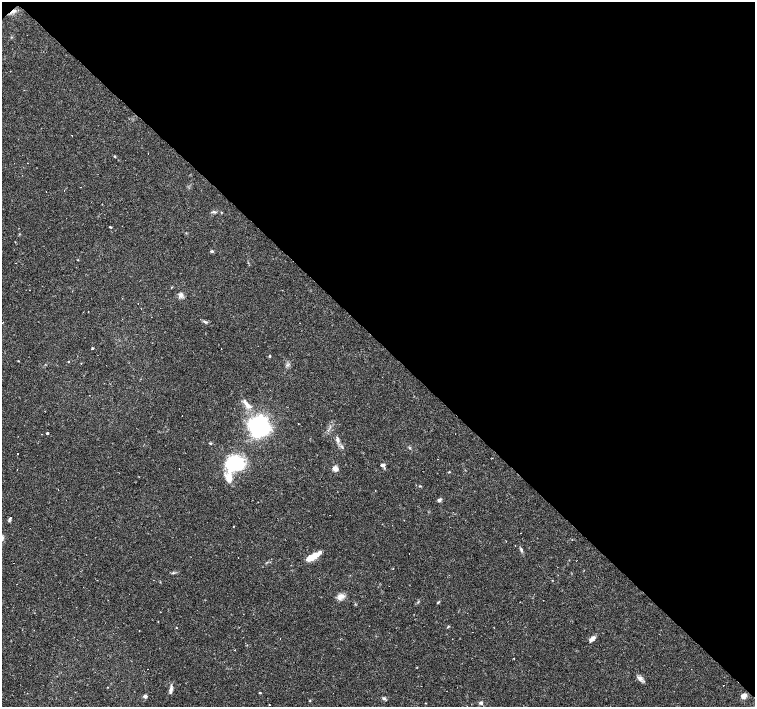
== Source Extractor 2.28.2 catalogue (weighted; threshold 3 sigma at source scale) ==
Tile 3 of 4 x 4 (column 3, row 1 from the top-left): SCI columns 3011-4515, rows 4380-5789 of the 6021 x 6006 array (HDU 1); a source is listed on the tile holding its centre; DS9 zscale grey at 2 x 2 block average (1 PNG px = mean of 2 x 2 image px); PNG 757 x 709 px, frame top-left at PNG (2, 2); no overlay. Shown black and unused: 48% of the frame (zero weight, under 2 of 3 exposures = <1% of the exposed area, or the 3 px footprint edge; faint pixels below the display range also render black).
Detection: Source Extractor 2.28.2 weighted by HDU 2 'WHT'; one run over the whole footprint, this tile lists its part. Background 0.0408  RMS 0.0037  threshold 0.0165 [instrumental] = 3 sigma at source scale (4.5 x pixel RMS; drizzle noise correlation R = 1.50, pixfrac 1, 0.0396/0.0396 arcsec/px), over >= 5 px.
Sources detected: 77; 23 cosmic-ray / hot-pixel residue — not listed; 2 inside a brighter listed object's ellipse — not listed separately; the other 52 listed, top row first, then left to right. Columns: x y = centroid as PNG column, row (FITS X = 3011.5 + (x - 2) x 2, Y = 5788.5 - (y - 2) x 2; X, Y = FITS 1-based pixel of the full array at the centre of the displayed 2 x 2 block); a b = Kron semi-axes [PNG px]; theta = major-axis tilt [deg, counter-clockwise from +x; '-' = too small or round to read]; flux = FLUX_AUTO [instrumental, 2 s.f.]
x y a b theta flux
72 135 2 2 - 0.49
115 156 4 2 - 0.7
64 190 2 2 - 0.35
214 212 6 3 -8 1.4
111 227 4 2 - 0.64
212 251 3 3 - 1.4
78 260 3 2 - 0.37
16 263 2 2 - 0.58
171 287 3 2 - 0.56
181 294 8 5 6 2.9
205 322 6 3 -39 1.3
92 348 2 2 - 2.1
221 349 2 2 - 0.47
270 356 3 3 - 0.74
18 361 2 2 - 0.49
68 362 2 2 - 0.52
382 377 2 2 - 0.51
248 405 11 5 -35 4.9
298 424 2 2 - 0.4
259 426 14 13 - 120
47 433 2 2 - 1.9
337 440 8 4 -76 2.8
211 443 4 3 - 0.76
342 447 5 3 - 1.4
410 448 4 3 - 1
438 459 2 2 - 0.36
235 463 12 10 7 64
383 465 5 3 - 2
335 469 3 3 - 17
449 472 3 2 - 0.52
229 475 14 7 65 7.7
420 486 4 2 - 0.66
439 500 5 4 - 1.9
10 518 2 2 - 4.7
382 524 2 2 - 0.92
233 526 2 2 - 0.7
521 550 6 3 -62 1.5
313 557 14 5 30 16
340 596 9 7 36 5.1
438 602 4 2 - 0.82
448 627 4 2 - 0.77
592 639 10 4 44 3.8
514 658 2 2 - 0.4
640 678 8 5 -25 3.3
171 690 9 4 80 3.1
260 693 3 2 - 0.63
145 696 2 2 - 7.8
744 696 5 4 - 6.6
384 698 6 3 -11 1.5
310 701 3 2 - 0.65
481 703 4 4 - 1.6
269 705 2 2 - 0.46
Diffuse or blended objects may show on this block-average render without a row.